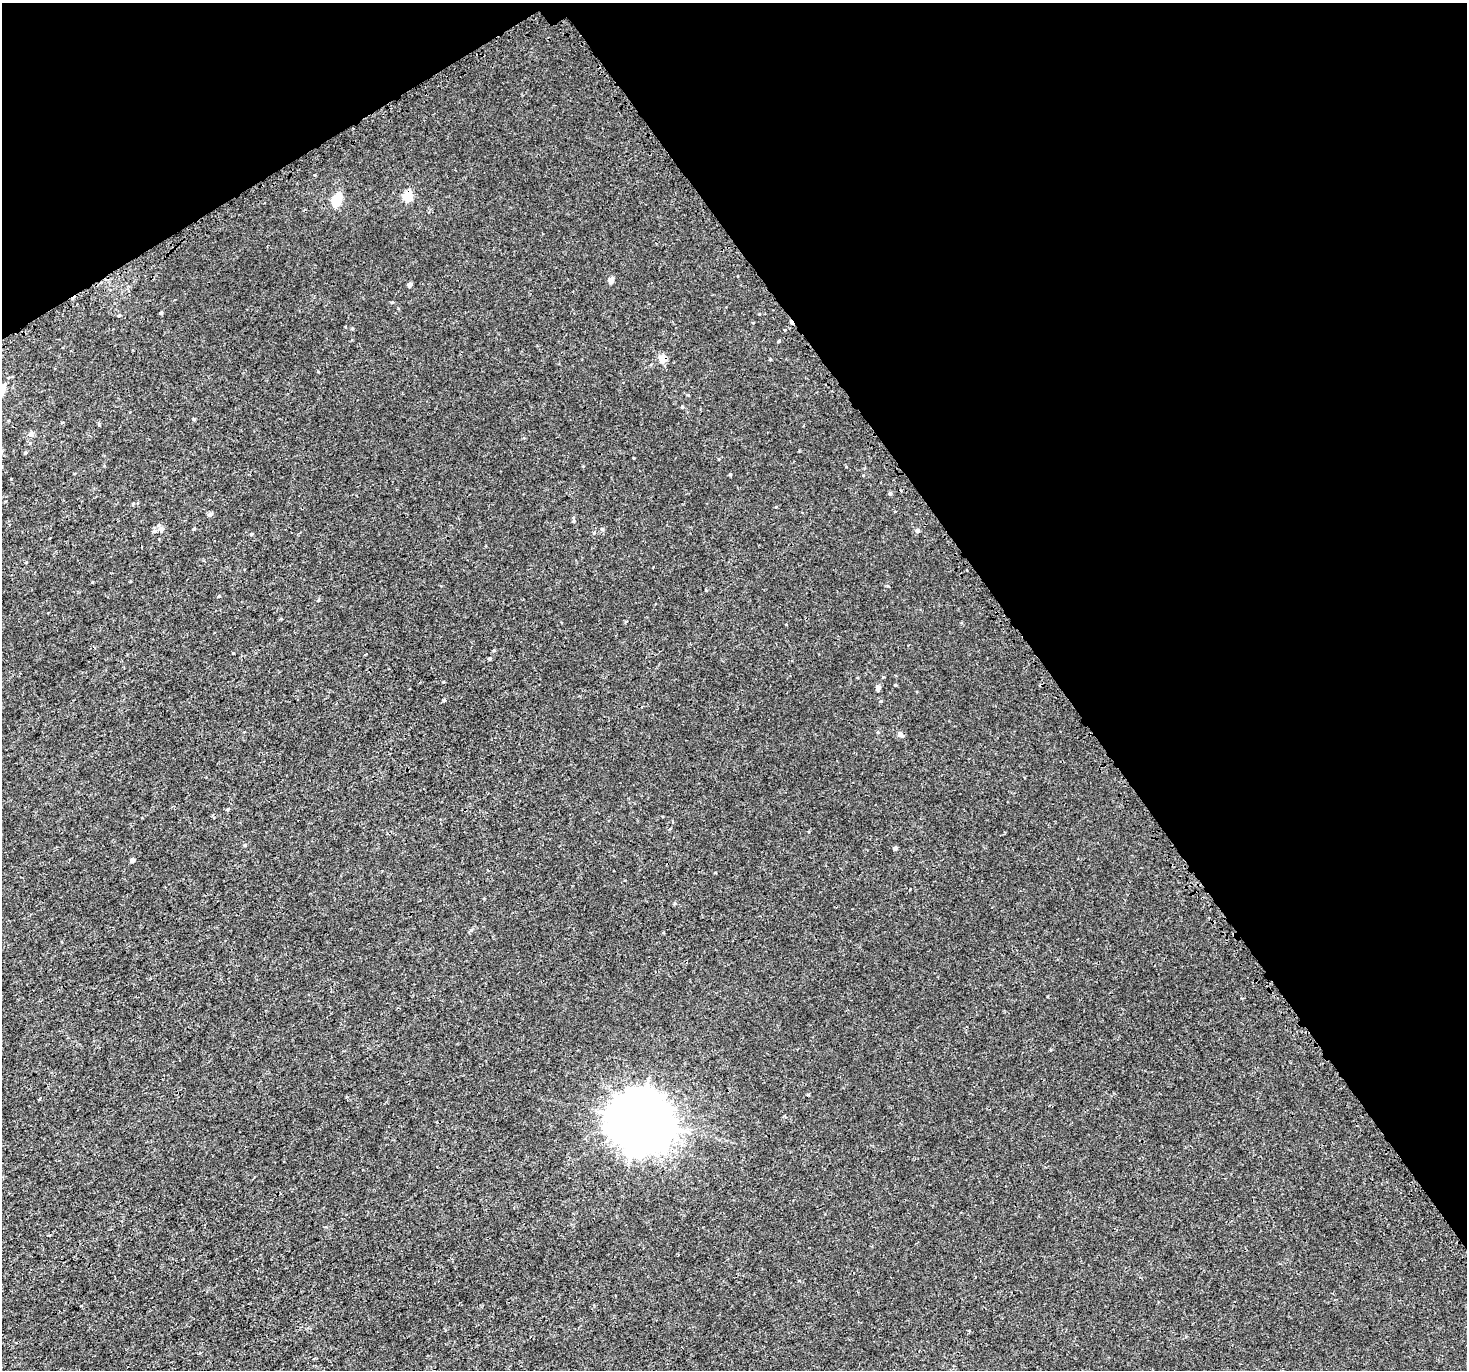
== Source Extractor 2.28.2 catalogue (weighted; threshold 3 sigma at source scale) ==
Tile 3 of 4 x 4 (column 3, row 1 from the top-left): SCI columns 3083-4547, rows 4345-5712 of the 6079 x 5980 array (HDU 1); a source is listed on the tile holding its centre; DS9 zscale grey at full resolution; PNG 1469 x 1372 px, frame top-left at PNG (2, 3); no overlay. Shown black and unused: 33% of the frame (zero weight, under 3 of 4 exposures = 5% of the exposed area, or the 3 px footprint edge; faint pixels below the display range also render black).
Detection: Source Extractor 2.28.2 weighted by HDU 2 'WHT'; one run over the whole footprint, this tile lists its part. Background 6.68e-04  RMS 0.0014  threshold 0.00613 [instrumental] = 3 sigma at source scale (4.5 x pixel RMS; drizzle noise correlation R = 1.50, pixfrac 1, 0.0396/0.0396 arcsec/px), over >= 5 px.
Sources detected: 44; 2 cosmic-ray / hot-pixel residue — not listed; the other 42 listed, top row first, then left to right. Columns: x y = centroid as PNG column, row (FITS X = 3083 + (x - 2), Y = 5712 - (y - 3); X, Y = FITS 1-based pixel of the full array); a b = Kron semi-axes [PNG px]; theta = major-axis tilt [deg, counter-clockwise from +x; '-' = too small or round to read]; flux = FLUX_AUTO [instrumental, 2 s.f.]
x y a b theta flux
407 196 6 5 - 6.4
336 200 7 5 75 9.3
611 280 4 4 - 1.2
409 285 4 4 - 0.48
161 313 4 3 - 0.2
119 315 4 3 - 0.14
753 323 4 3 - 0.084
779 341 4 3 - 0.17
663 359 11 8 -8 1.1
770 359 5 3 - 0.098
682 407 4 4 - 0.13
194 419 4 4 - 0.16
99 425 4 3 - 0.15
31 434 6 5 - 0.56
26 453 5 4 - 0.16
730 474 5 3 - 0.12
890 494 4 4 - 0.27
210 514 5 5 - 0.41
573 521 4 4 - 0.14
161 528 9 5 -56 0.76
194 528 5 3 - 0.16
602 529 5 5 - 0.21
154 531 7 5 0 0.26
917 531 5 4 - 0.39
251 534 4 4 - 0.16
219 596 4 4 - 0.13
318 600 5 4 - 0.14
494 650 5 4 - 0.13
233 653 3 2 - 0.091
490 658 4 4 - 0.16
895 685 4 4 - 0.11
878 687 5 4 - 0.57
444 700 4 4 - 0.17
878 732 4 4 - 0.15
900 734 9 6 -40 0.46
228 809 5 3 - 0.13
245 845 5 4 - 0.16
895 848 4 4 - 0.38
132 860 4 4 - 0.53
1050 1050 3 2 - 0.15
39 1099 4 2 - 0.16
639 1121 19 18 - 840
Overlapping masked pixels (flux is a lower limit): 2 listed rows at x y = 407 196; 663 359
Unlisted compact peaks at least as high as the median listed source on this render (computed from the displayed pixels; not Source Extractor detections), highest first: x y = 443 682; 11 479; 888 586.